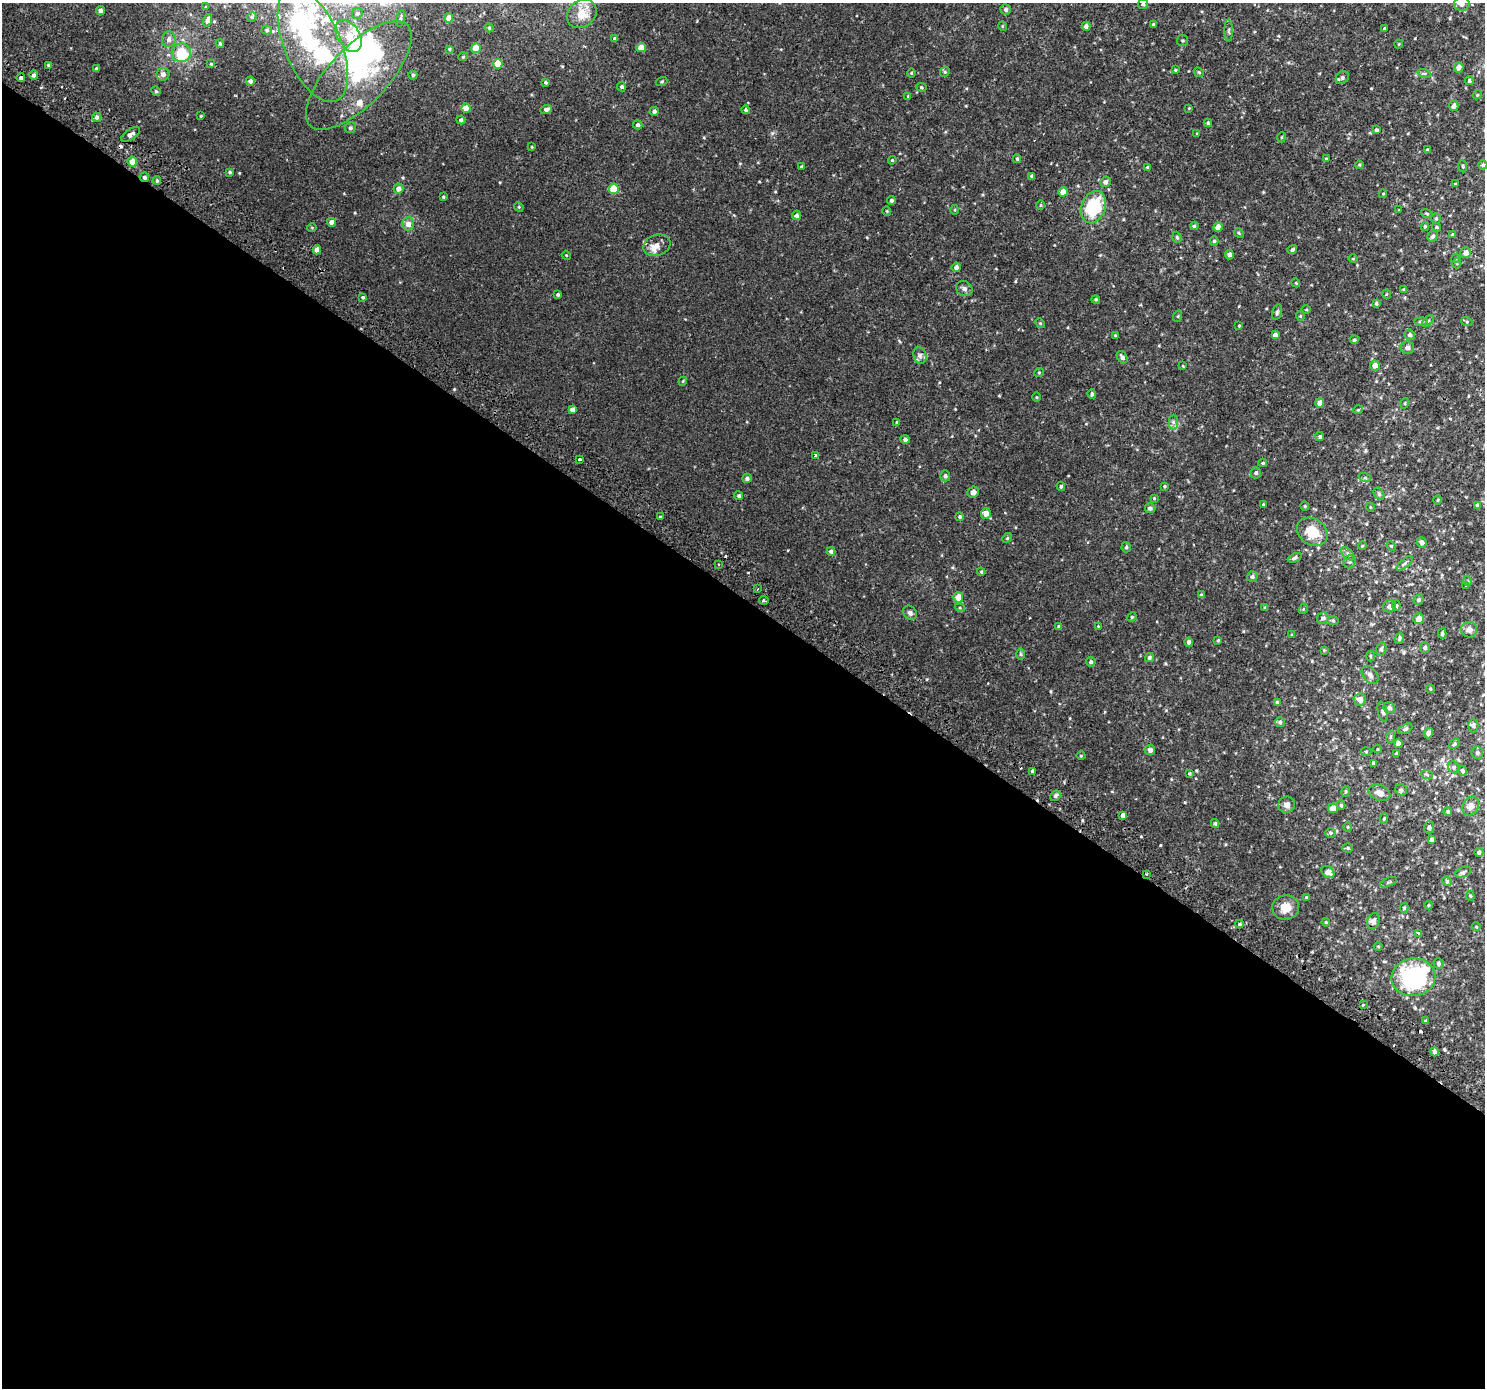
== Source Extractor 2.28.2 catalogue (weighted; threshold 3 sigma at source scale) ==
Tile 14 of 4 x 4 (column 2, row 4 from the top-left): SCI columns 1547-3029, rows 241-1626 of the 6045 x 6093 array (HDU 1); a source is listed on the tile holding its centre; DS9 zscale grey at full resolution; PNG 1487 x 1390 px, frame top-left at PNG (2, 3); each listed source drawn as its Kron ellipse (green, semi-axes under 4 px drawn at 4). Shown black and unused: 57% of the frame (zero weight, under 2 of 3 exposures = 3% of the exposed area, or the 3 px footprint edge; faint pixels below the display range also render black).
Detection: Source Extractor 2.28.2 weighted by HDU 2 'WHT'; one run over the whole footprint, this tile lists its part. Background 0.00285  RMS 0.0031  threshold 0.0138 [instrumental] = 3 sigma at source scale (4.5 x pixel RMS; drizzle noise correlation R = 1.50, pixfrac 1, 0.0396/0.0396 arcsec/px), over >= 5 px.
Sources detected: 323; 10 inside a brighter object's white glare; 9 cosmic-ray / hot-pixel residue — neither listed nor drawn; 9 inside a brighter listed object's ellipse — not listed separately; the other 295 listed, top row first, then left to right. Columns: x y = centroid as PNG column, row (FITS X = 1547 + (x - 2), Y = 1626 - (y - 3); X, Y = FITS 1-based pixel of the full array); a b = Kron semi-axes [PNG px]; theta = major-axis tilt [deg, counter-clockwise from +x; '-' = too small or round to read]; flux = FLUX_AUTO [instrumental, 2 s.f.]
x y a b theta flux
1143 4 5 5 - 0.68
1462 4 8 7 - 1.3
206 7 4 3 - 0.27
1006 9 5 5 - 0.74
100 10 4 4 - 0.85
357 13 5 5 - 0.67
582 14 16 13 41 5.7
252 17 5 4 - 0.36
400 18 8 3 78 0.46
449 18 4 4 - 2.4
208 20 6 4 75 1.2
1153 24 4 3 - 0.28
1002 26 5 3 - 0.23
1086 26 4 4 - 0.98
489 28 4 3 - 0.3
1385 28 4 3 - 0.65
267 30 5 4 - 0.37
1229 31 11 4 90 0.58
349 36 17 11 -58 4.2
169 39 8 7 - 1.1
615 39 4 4 - 0.69
1182 41 5 5 - 0.43
220 44 4 3 - 0.39
1399 44 4 3 - 0.23
313 45 61 28 -67 26
476 48 5 4 - 5
641 48 4 4 - 3.3
449 49 3 3 - 0.32
181 53 9 9 - 11
463 57 5 3 - 0.24
211 64 4 4 - 0.28
498 64 5 5 - 5.8
49 65 4 3 - 0.74
1459 67 5 4 - 1.5
96 69 4 3 - 0.41
1175 70 4 3 - 0.26
945 72 5 4 - 0.37
1199 72 5 4 - 0.37
911 73 4 4 - 0.33
1424 73 7 4 -18 0.44
163 74 6 6 - 1.3
34 75 4 4 - 0.83
359 75 70 29 46 27
413 75 4 4 - 0.35
21 78 4 4 - 0.75
1342 78 7 5 39 0.75
1469 80 4 4 - 0.5
250 81 4 4 - 0.58
545 82 4 4 - 0.44
662 82 6 3 19 0.28
622 87 5 4 - 0.58
921 87 5 4 - 0.39
156 91 5 4 - 0.39
1477 95 5 3 - 0.26
908 96 4 4 - 0.25
1454 106 5 5 - 1.2
466 108 4 4 - 2.9
1189 108 3 3 - 0.21
546 109 6 4 21 0.98
746 110 4 4 - 0.41
654 111 4 4 - 0.7
201 116 3 2 - 0.22
97 117 5 4 - 0.81
461 120 4 4 - 0.57
1208 123 4 4 - 0.46
638 125 5 4 - 0.66
350 128 5 5 - 0.46
1376 130 4 4 - 0.59
131 134 11 5 32 1.2
1197 134 4 4 - 0.26
1282 137 5 3 - 0.23
532 147 4 3 - 0.24
1427 149 3 3 - 0.26
1017 159 4 3 - 0.4
1326 159 4 4 - 0.3
892 160 4 4 - 0.33
132 162 5 5 - 2.6
1359 165 4 4 - 0.31
1483 165 4 4 - 0.45
801 166 3 3 - 0.24
1463 166 6 3 -82 0.32
1147 167 4 3 - 0.26
230 172 4 3 - 0.36
1032 176 4 4 - 0.55
144 177 5 4 - 0.59
157 181 4 3 - 0.41
1105 182 5 5 - 1.1
1455 184 3 3 - 0.28
398 189 5 5 - 1.4
614 189 5 5 - 8.8
1063 192 4 4 - 3.5
1383 194 4 4 - 0.26
443 197 4 3 - 0.32
891 200 4 4 - 0.56
1041 205 4 3 - 0.25
519 207 5 4 - 0.3
1093 207 16 12 69 17
955 210 5 3 - 0.27
1398 210 3 2 - 0.53
887 211 4 4 - 0.3
1427 214 6 4 -18 0.34
797 215 5 4 - 0.7
1436 219 5 4 - 0.35
331 222 4 4 - 1.9
408 224 6 6 - 1.8
1194 226 4 4 - 0.45
1425 226 4 3 - 0.42
1218 227 4 4 - 2.3
1436 227 4 3 - 0.43
312 228 5 3 - 0.23
1239 233 5 4 - 0.35
1452 235 3 3 - 0.37
1433 236 5 5 - 0.78
1177 237 5 4 - 0.43
1214 241 4 4 - 0.53
657 245 14 10 20 2.4
317 250 4 4 - 2
1292 250 5 4 - 0.55
1466 253 5 5 - 1.9
566 255 4 3 - 0.26
1229 255 5 4 - 0.98
1456 258 5 3 - 0.28
1353 259 4 3 - 0.2
1457 263 5 3 - 0.3
956 267 4 4 - 0.99
1296 283 4 3 - 0.25
964 289 8 7 - 0.96
1403 289 4 4 - 0.26
558 294 4 4 - 0.51
1386 294 5 3 - 0.23
363 297 4 4 - 0.44
1096 300 4 4 - 0.39
1376 303 4 3 - 0.48
1306 310 5 3 - 0.27
1277 312 8 4 76 0.55
1178 316 6 3 72 0.3
1300 316 4 4 - 0.31
1421 321 7 4 -1 0.53
1428 321 7 4 45 0.56
1467 322 5 3 - 0.27
1040 323 5 4 - 0.37
1239 326 3 2 - 0.23
1115 335 4 3 - 0.25
1275 335 4 4 - 1.2
1410 335 5 5 - 0.65
1354 340 4 4 - 0.47
1407 348 7 6 - 1.2
920 356 8 6 -76 1
1122 357 7 4 -56 1
1375 365 5 5 - 1.8
1183 366 4 2 - 0.19
1039 372 5 3 - 0.23
683 381 4 3 - 0.28
1092 394 5 3 - 0.45
1036 397 5 3 - 0.25
1320 403 4 4 - 1.7
1405 403 5 3 - 0.26
572 409 4 4 - 1.1
1358 410 5 3 - 0.26
897 422 4 4 - 0.33
1173 422 7 4 -90 0.72
1320 437 4 4 - 0.54
905 440 5 4 - 0.86
816 456 3 3 - 2.9
579 459 3 3 - 1.2
1263 463 4 4 - 0.37
1256 473 6 5 - 0.7
945 476 5 5 - 0.75
747 478 5 4 - 0.69
1365 478 6 4 -18 0.37
1061 486 4 3 - 0.46
1164 486 4 3 - 0.36
973 492 6 5 - 1
1379 494 7 4 -57 0.51
739 496 4 4 - 0.48
1154 498 4 4 - 0.28
1438 500 5 3 - 0.27
1263 504 4 3 - 0.25
1477 505 4 4 - 0.67
1305 506 4 4 - 0.29
1370 507 4 3 - 0.22
1150 508 5 5 - 0.7
986 514 5 5 - 1.9
660 517 3 3 - 0.33
960 517 4 4 - 0.4
1312 532 16 13 -35 7
1007 538 5 4 - 0.32
1422 542 5 5 - 1.2
1362 546 4 3 - 0.24
1391 546 5 4 - 0.33
1126 547 5 4 - 0.53
831 551 4 4 - 0.68
1348 554 8 4 -45 0.76
1295 558 7 4 23 0.61
1350 562 7 6 - 0.59
1405 563 10 4 40 0.66
719 564 3 2 - 0.27
981 572 4 3 - 0.34
1252 577 5 5 - 0.67
1468 581 5 3 - 0.26
1466 585 3 3 - 0.22
757 589 3 2 - 0.28
1201 595 4 3 - 0.5
958 597 5 5 - 3.3
764 600 5 2 - 0.36
1418 600 5 4 - 0.66
1389 606 7 6 - 1.1
1396 606 5 4 - 0.4
960 608 5 3 - 0.27
1265 608 4 3 - 0.52
1303 609 5 3 - 0.26
910 613 8 6 -47 0.84
1132 617 5 4 - 0.35
1323 618 6 5 - 0.82
1419 619 5 5 - 2.7
1333 620 6 4 -1 0.36
1098 626 3 3 - 0.2
1059 627 4 4 - 0.56
1469 630 8 8 - 1.5
1442 633 5 4 - 0.48
1291 635 3 3 - 0.24
1399 638 5 3 - 0.45
1218 640 4 3 - 0.27
1189 642 4 4 - 0.87
1425 648 5 5 - 0.74
1381 649 7 5 75 0.56
1324 650 3 3 - 0.29
1021 654 6 4 -90 0.35
1370 656 5 3 - 0.26
1149 658 5 4 - 0.64
1091 662 5 5 - 0.58
1370 675 10 7 -49 1
1430 689 4 3 - 0.35
1360 699 6 6 - 1.9
1277 702 4 4 - 0.38
1389 708 6 5 - 0.93
1383 712 10 4 -76 0.62
1280 722 5 4 - 0.57
1473 726 7 5 -89 0.48
1405 729 8 4 28 0.58
1428 733 5 4 - 1.3
1390 737 6 4 72 0.37
1398 743 4 4 - 1.8
1454 744 6 4 41 0.41
1377 749 4 3 - 0.21
1150 750 5 5 - 1.1
1366 751 5 3 - 0.27
1396 753 3 3 - 0.29
1477 753 6 6 - 0.47
1081 756 4 3 - 0.23
1374 763 4 3 - 0.94
1454 767 6 5 - 0.47
1033 771 4 3 - 2.6
1462 771 5 4 - 0.63
1189 773 4 4 - 0.34
1427 775 6 4 -20 0.42
1401 790 6 5 - 0.62
1346 791 5 3 - 0.3
1379 793 11 7 -21 1.8
1055 796 5 4 - 0.74
1287 805 8 8 - 1.5
1341 805 4 3 - 0.49
1471 806 10 8 58 1.6
1333 808 5 5 - 1.8
1448 812 4 4 - 0.5
1123 815 4 4 - 1.3
1384 818 5 3 - 0.34
1215 823 4 3 - 0.46
1348 827 4 3 - 0.24
1429 827 6 5 - 0.62
1330 833 5 4 - 0.39
1431 839 4 4 - 0.71
1348 848 5 4 - 0.39
1479 852 4 4 - 0.67
1328 872 7 5 -42 1.9
1463 872 8 5 22 0.6
1146 874 3 3 - 0.72
1447 881 5 4 - 0.37
1388 882 9 3 23 0.42
1470 896 5 4 - 0.36
1306 897 3 3 - 0.77
1428 905 4 3 - 0.25
1286 907 13 12 - 3.8
1404 908 5 4 - 0.44
1373 921 8 6 74 1.5
1326 922 4 4 - 0.29
1239 924 4 4 - 0.4
1476 927 5 3 - 0.22
1418 933 3 3 - 1.2
1378 946 4 3 - 0.24
1439 964 5 5 - 0.56
1413 977 22 19 7 38
1363 1005 4 3 - 0.27
1426 1021 3 3 - 0.4
1435 1052 4 4 - 1
Overlapping masked pixels (flux is a lower limit): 2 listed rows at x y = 144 177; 1146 874
Isophote crosses this tile's border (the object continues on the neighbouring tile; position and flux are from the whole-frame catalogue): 2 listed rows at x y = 1143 4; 1462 4
Unlisted compact peaks at least as high as the median listed source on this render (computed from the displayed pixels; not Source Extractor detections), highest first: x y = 1160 845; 454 389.